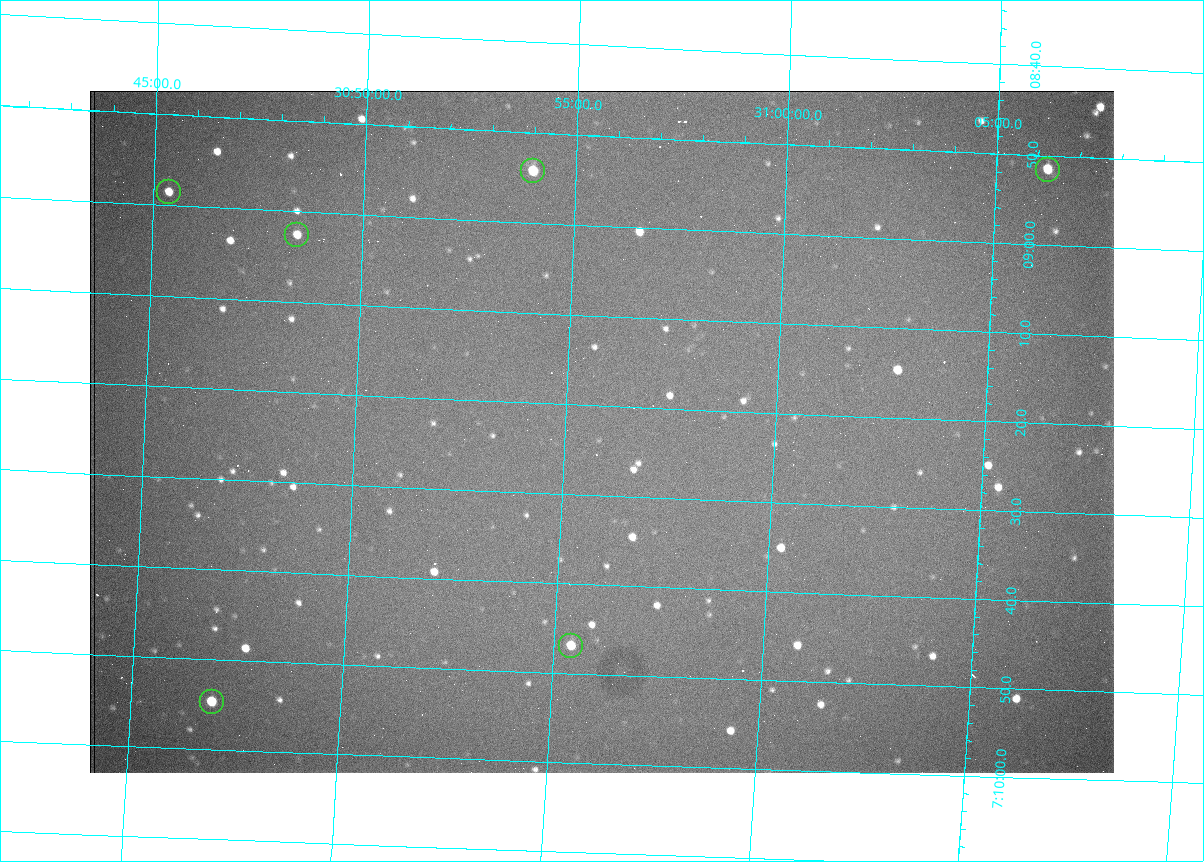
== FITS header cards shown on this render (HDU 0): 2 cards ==
NAXIS1  =                 1024 /fastest changing axis
NAXIS2  =                  682 /next to fastest changing axis

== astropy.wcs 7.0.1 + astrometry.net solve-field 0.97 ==
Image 1024 x 682 px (HDU 0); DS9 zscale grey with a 90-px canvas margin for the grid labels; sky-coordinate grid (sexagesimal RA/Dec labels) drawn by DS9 from the SOLVED WCS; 6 Tycho-2 reference stars matched to detected sources circled (green)
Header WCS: RA---TAN/DEC--TAN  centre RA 07:09:23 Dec +30:56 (107.35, +30.93 deg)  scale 1.43 arcsec/px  FOV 24.4' x 16.3'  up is -93 deg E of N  parity flipped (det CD > 0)
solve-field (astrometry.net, Tycho-2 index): VERIFIED the header's WCS against the Tycho-2 star catalogue (6 matches, 0 conflicts) and refined it, rather than solving blind
Solved WCS: RA---TAN-SIP/DEC--TAN-SIP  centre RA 07:09:23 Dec +30:56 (107.35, +30.93 deg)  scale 1.43 arcsec/px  FOV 24.4' x 16.3'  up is -93 deg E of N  parity flipped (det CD > 0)
The solver's refit moves the header's centre by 3.4 arcsec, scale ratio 0.9997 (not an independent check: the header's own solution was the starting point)
Tycho-2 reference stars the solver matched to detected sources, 6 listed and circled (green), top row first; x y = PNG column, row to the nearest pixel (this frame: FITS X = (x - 90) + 1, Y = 682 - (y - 91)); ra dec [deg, ICRS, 3 dp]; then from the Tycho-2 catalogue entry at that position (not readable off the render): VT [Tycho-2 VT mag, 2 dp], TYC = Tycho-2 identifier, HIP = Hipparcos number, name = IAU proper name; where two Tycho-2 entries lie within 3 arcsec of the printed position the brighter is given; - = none
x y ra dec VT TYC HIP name
1048 170 107.215 +31.104 11.64 2438-821-1 - -
533 171 107.226 +30.900 10.76 2438-883-1 - -
169 192 107.244 +30.756 12.13 2438-718-1 - -
297 235 107.261 +30.807 12.26 2438-856-1 - -
571 646 107.445 +30.924 11.38 2438-1056-1 - -
212 702 107.478 +30.782 11.68 2438-545-1 - -